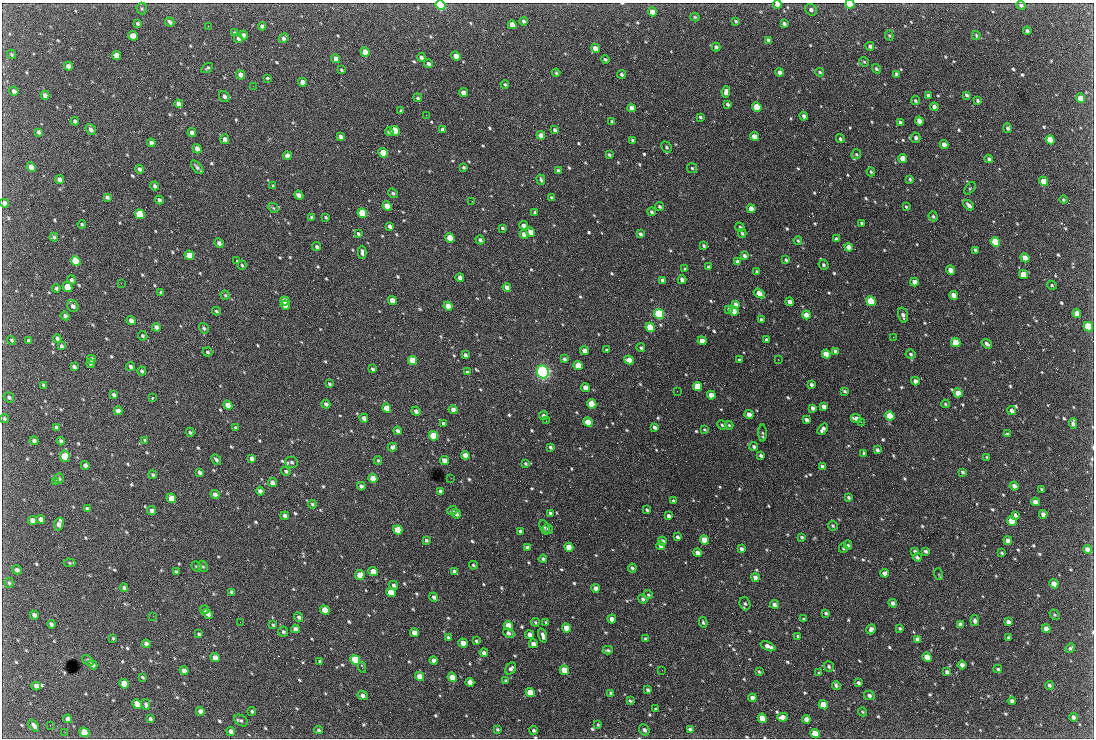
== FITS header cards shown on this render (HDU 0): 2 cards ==
NAXIS1  =                 1092 /fastest changing axis
NAXIS2  =                  736 /next to fastest changing axis

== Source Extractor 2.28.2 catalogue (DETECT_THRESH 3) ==
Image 1092 x 736 px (HDU 0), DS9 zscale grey, 1 PNG px = 1 image px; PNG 1096 x 740 px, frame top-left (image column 1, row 736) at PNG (2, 3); each listed source drawn as its Kron ellipse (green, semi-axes under 4 px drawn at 4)
Background 2730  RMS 48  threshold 143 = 3 sigma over >= 5 px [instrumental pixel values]
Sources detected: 757; of the 757, the 500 brightest by FLUX_AUTO listed and drawn (257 fainter detections omitted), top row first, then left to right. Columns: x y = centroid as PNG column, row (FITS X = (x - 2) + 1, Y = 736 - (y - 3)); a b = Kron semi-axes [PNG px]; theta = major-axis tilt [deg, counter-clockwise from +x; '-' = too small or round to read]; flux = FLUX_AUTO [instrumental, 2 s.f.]
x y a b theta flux
777 4 4 3 - 2.1e+04
850 4 4 3 - 6.9e+04
441 5 5 4 - 4.6e+05
1021 5 4 4 - 9.2e+03
142 8 6 5 - 4.7e+03
811 10 6 5 - 1.1e+04
652 12 4 4 - 2.8e+04
695 17 5 4 - 4.6e+03
524 21 4 3 - 7.7e+03
736 21 4 3 - 4.6e+03
170 22 5 3 - 8.8e+03
137 23 4 3 - 5.9e+03
784 24 4 3 - 8.4e+03
512 25 5 4 - 3.5e+04
208 26 2 2 - 5.1e+03
262 26 4 4 - 1.0e+04
1027 31 4 3 - 9.8e+03
234 33 4 3 - 4.4e+03
244 35 4 4 - 1.6e+04
976 35 4 3 - 4.0e+03
133 36 5 4 - 5.2e+04
889 36 5 4 - 4.1e+03
238 38 5 4 - 1.1e+04
284 38 5 4 - 1.2e+04
768 40 4 3 - 7.6e+03
870 46 4 4 - 7.7e+03
716 47 4 3 - 8.5e+03
595 48 4 4 - 2.5e+04
365 52 5 4 - 4.2e+04
11 54 5 4 - 5.8e+03
116 55 5 4 - 3.2e+04
456 56 5 4 - 2.8e+04
421 57 4 3 - 9.9e+03
336 59 4 4 - 2.3e+04
605 59 4 3 - 5.8e+03
864 62 5 4 - 4.7e+03
428 64 4 4 - 9.3e+03
68 66 4 4 - 1.8e+04
207 68 6 3 32 4.6e+03
876 69 5 4 - 5.9e+03
341 70 4 3 - 3.9e+03
780 72 4 3 - 1.3e+04
820 72 4 3 - 4.7e+03
556 73 4 3 - 4.8e+03
621 74 4 3 - 5.9e+03
897 74 4 3 - 7.4e+03
241 75 5 4 - 2.3e+04
267 78 3 3 - 1.4e+04
302 82 4 4 - 2.0e+04
505 84 4 3 - 4.2e+03
253 86 2 2 - 1.9e+04
14 91 5 4 - 1.4e+04
726 92 6 4 82 1.4e+04
463 93 4 4 - 2.3e+04
45 95 4 4 - 1.4e+04
928 95 4 3 - 8.0e+03
967 95 3 3 - 6.1e+03
224 96 6 5 - 1.1e+04
418 98 4 4 - 5.2e+03
1080 98 5 4 - 3.4e+04
915 101 4 3 - 5.6e+03
978 101 4 3 - 5.7e+03
179 104 4 4 - 1.8e+04
728 104 4 3 - 6.1e+03
757 107 5 4 - 1.2e+05
934 107 4 3 - 1.1e+04
631 108 4 4 - 1.6e+04
401 111 4 3 - 4.0e+03
426 115 2 2 - 1.1e+04
804 116 4 3 - 1.2e+04
700 117 4 3 - 4.7e+03
75 121 4 3 - 8.4e+03
919 121 4 4 - 2.1e+04
612 122 3 3 - 6.1e+03
900 123 4 3 - 9.0e+03
1008 128 5 4 - 6.6e+03
91 129 6 4 -55 1.1e+04
443 129 4 3 - 8.9e+03
555 130 4 3 - 8.6e+03
395 131 5 4 - 1.3e+05
39 132 4 3 - 7.3e+03
389 132 4 3 - 9.0e+03
192 133 4 4 - 1.5e+04
541 135 4 4 - 2.7e+04
340 136 4 4 - 1.1e+04
754 136 4 4 - 2.7e+04
916 138 5 4 - 7.3e+03
225 139 5 4 - 1.6e+04
840 139 5 4 - 6.3e+03
632 140 4 3 - 4.9e+03
1050 140 5 4 - 8.4e+04
151 143 4 4 - 1.4e+04
944 144 4 4 - 2.2e+04
666 147 6 4 -50 5.7e+03
197 149 5 4 - 1.9e+04
383 153 5 4 - 1.2e+05
856 154 5 4 - 4.2e+03
609 155 3 2 - 4.5e+03
287 156 4 4 - 2.0e+04
903 158 4 4 - 4.6e+04
989 159 4 3 - 7.3e+03
31 167 5 4 - 2.8e+04
197 167 8 4 -49 8.5e+03
464 167 3 3 - 5.3e+03
692 168 5 5 - 4.6e+03
139 169 4 3 - 7.7e+03
558 170 4 3 - 6.1e+03
871 172 4 3 - 5.0e+03
910 179 3 3 - 4.2e+03
59 180 5 4 - 1.6e+04
541 180 5 3 - 6.5e+03
1044 181 5 4 - 6.5e+04
155 186 4 3 - 7.7e+03
273 186 3 3 - 4.2e+03
970 188 7 3 53 4.1e+03
393 193 5 4 - 6.0e+03
299 195 5 4 - 1.7e+04
107 197 4 4 - 7.9e+03
551 197 3 3 - 4.9e+03
159 200 4 3 - 9.6e+03
1063 200 4 4 - 4.3e+03
472 201 2 2 - 7.8e+03
4 203 5 4 - 1.5e+04
969 205 6 3 -44 1.3e+04
387 206 5 4 - 4.6e+04
659 207 4 3 - 5.7e+03
906 207 3 2 - 3.9e+03
273 208 6 4 -45 4.5e+03
751 209 4 4 - 3.4e+04
535 212 3 3 - 7.1e+03
651 212 4 4 - 6.8e+03
362 213 5 4 - 2.1e+05
140 214 5 4 - 1.7e+05
933 216 5 4 - 6.0e+03
311 217 3 3 - 4.8e+03
326 217 3 3 - 3.9e+03
862 223 4 3 - 8.7e+03
82 224 4 3 - 4.6e+03
524 225 4 4 - 1.3e+04
390 226 4 3 - 9.5e+03
740 227 5 4 - 5.6e+03
502 228 3 3 - 4.7e+03
530 232 5 4 - 2.2e+04
742 233 4 3 - 4.8e+03
358 234 4 3 - 5.5e+03
524 234 4 4 - 2.1e+04
640 234 4 3 - 8.0e+03
54 237 4 3 - 6.0e+03
450 238 5 4 - 7.0e+04
836 239 4 3 - 8.4e+03
480 240 5 4 - 7.3e+03
798 240 4 3 - 4.3e+03
995 242 5 4 - 2.1e+05
219 243 5 4 - 1.1e+04
704 246 4 3 - 5.4e+03
317 247 4 3 - 6.7e+03
849 247 4 4 - 2.2e+04
975 250 4 3 - 5.1e+03
362 252 6 3 90 1.0e+04
189 255 5 4 - 7.4e+04
744 256 4 3 - 8.8e+03
1025 258 5 4 - 3.6e+04
786 260 4 3 - 5.3e+03
76 261 5 4 - 2.5e+05
236 261 3 2 - 1.1e+05
737 261 4 3 - 6.1e+03
242 265 4 3 - 4.4e+03
823 265 5 4 - 5.7e+03
708 267 3 2 - 4.7e+03
685 269 4 4 - 4.1e+03
951 270 4 4 - 2.8e+04
757 272 4 3 - 5.2e+03
1023 274 5 4 - 7.7e+04
460 278 4 4 - 1.4e+04
72 280 5 4 - 7.2e+03
663 280 4 3 - 1.3e+04
682 280 4 3 - 1.3e+04
914 282 4 4 - 1.9e+04
121 283 2 2 - 9.2e+03
1052 285 5 4 - 4.3e+03
67 287 5 4 - 9.1e+04
507 287 4 4 - 1.6e+04
56 288 4 3 - 8.2e+03
161 292 3 3 - 4.9e+03
759 293 6 4 -35 3.0e+04
225 295 4 4 - 4.6e+03
954 295 4 4 - 2.9e+04
392 300 5 4 - 3.2e+04
285 301 5 4 - 5.7e+04
871 301 5 4 - 2.3e+05
790 302 4 4 - 2.0e+04
735 304 4 3 - 1.2e+04
285 305 5 4 - 6.2e+04
73 306 6 5 - 1.3e+04
448 306 5 4 - 3.8e+04
729 309 4 3 - 5.3e+03
216 311 4 3 - 5.5e+03
734 311 4 4 - 2.2e+04
1077 313 4 4 - 1.9e+04
659 314 5 4 - 5.2e+05
806 315 4 4 - 2.9e+04
903 315 7 4 -76 1.1e+04
65 316 4 4 - 8.4e+03
131 320 4 3 - 1.3e+04
761 320 4 3 - 6.4e+03
156 327 4 4 - 1.7e+04
650 327 5 4 - 1.4e+05
1088 327 5 4 - 1.9e+05
204 328 5 4 - 7.5e+03
143 336 5 4 - 5.7e+03
893 337 2 2 - 1.5e+04
57 338 4 4 - 7.6e+03
11 340 4 3 - 4.7e+03
767 340 4 3 - 9.4e+03
28 341 4 3 - 6.2e+03
702 341 4 4 - 3.2e+04
956 342 5 4 - 8.2e+04
987 344 6 3 -35 9.9e+03
61 346 4 3 - 6.9e+03
641 348 4 3 - 5.1e+03
584 350 4 4 - 2.0e+04
607 350 4 3 - 6.2e+03
835 351 4 4 - 9.6e+03
207 352 5 4 - 5.9e+03
826 354 5 4 - 7.9e+04
911 354 5 4 - 5.5e+03
465 355 4 3 - 9.1e+03
91 359 4 4 - 1.1e+04
564 359 4 3 - 7.8e+03
778 359 2 2 - 1.2e+04
412 360 5 4 - 1.1e+05
629 360 5 4 - 2.8e+04
739 360 3 3 - 7.5e+03
90 363 4 3 - 5.0e+03
578 366 5 4 - 9.0e+04
74 367 4 3 - 8.6e+03
131 367 4 4 - 9.5e+03
373 369 4 3 - 6.4e+03
142 371 4 3 - 6.3e+03
468 372 4 3 - 1.3e+04
543 372 6 6 - 1.2e+06
915 381 4 4 - 1.7e+04
330 384 3 3 - 4.9e+03
811 384 4 3 - 7.7e+03
44 385 4 3 - 7.8e+03
585 387 4 4 - 2.4e+04
697 387 5 4 - 1.3e+05
677 391 2 2 - 5.8e+03
845 391 3 3 - 5.5e+03
958 393 5 4 - 3.7e+04
113 395 4 3 - 7.6e+03
711 395 4 4 - 3.0e+04
9 397 5 4 - 6.5e+03
152 398 3 3 - 6.7e+03
326 404 4 4 - 9.3e+03
592 404 5 4 - 1.0e+05
945 404 4 3 - 4.2e+03
228 405 5 4 - 3.6e+04
824 406 4 4 - 1.3e+04
387 408 5 4 - 4.9e+04
812 408 4 3 - 1.1e+04
453 410 4 4 - 1.7e+04
118 411 4 4 - 2.0e+04
416 411 5 4 - 1.1e+04
1012 411 4 4 - 1.2e+04
749 415 4 4 - 2.6e+04
543 416 4 3 - 9.2e+03
890 416 5 4 - 1.3e+05
4 418 4 4 - 4.6e+03
364 418 4 4 - 1.6e+04
856 418 5 4 - 2.0e+04
806 420 4 3 - 1.1e+04
546 421 2 2 - 6.7e+03
588 422 5 4 - 7.9e+04
861 422 3 2 - 5.6e+03
1073 423 5 4 - 1.0e+04
443 424 4 3 - 8.2e+03
722 425 5 4 - 4.6e+03
729 425 4 4 - 4.2e+03
654 427 4 3 - 9.2e+03
56 428 4 3 - 8.4e+03
235 428 3 3 - 4.3e+03
705 429 4 3 - 3.9e+03
823 429 6 4 51 1.3e+04
397 431 4 3 - 1.0e+04
190 432 5 3 - 4.5e+03
763 433 8 4 -89 5.6e+03
1007 434 4 4 - 4.3e+03
433 436 5 4 - 1.5e+05
145 440 3 2 - 4.0e+03
34 441 4 3 - 8.7e+03
61 441 4 3 - 7.9e+03
392 447 5 4 - 1.4e+04
550 447 4 3 - 6.2e+03
754 447 4 3 - 6.7e+03
877 450 4 3 - 8.0e+03
864 453 4 3 - 5.8e+03
465 455 4 4 - 2.6e+04
761 455 4 3 - 8.0e+03
65 456 6 5 - 1.4e+05
987 457 3 2 - 3.9e+03
252 458 4 4 - 1.1e+04
216 460 5 3 - 7.2e+03
378 460 4 3 - 4.1e+03
444 461 4 4 - 2.6e+04
292 462 6 5 - 7.7e+03
526 463 4 4 - 4.9e+03
85 465 4 4 - 1.2e+04
823 466 4 3 - 1.1e+04
286 471 5 4 - 6.6e+03
200 472 4 3 - 1.0e+04
962 472 3 3 - 5.9e+03
153 475 4 4 - 5.6e+03
373 478 5 4 - 4.0e+04
451 478 3 2 - 5.1e+03
59 479 5 5 - 4.9e+03
56 482 4 3 - 4.2e+03
272 483 5 4 - 1.8e+04
361 486 4 3 - 1.0e+04
1014 486 4 4 - 1.5e+04
1042 489 4 2 - 4.0e+03
260 491 4 4 - 1.3e+04
440 491 4 3 - 7.2e+03
215 494 4 4 - 1.5e+04
848 497 3 3 - 5.6e+03
171 498 5 4 - 7.2e+04
674 501 4 3 - 7.7e+03
1035 502 4 4 - 1.9e+04
312 504 4 3 - 5.5e+03
87 509 4 3 - 7.9e+03
647 510 4 3 - 5.5e+03
152 511 4 4 - 1.9e+04
452 511 5 4 - 4.4e+03
550 513 3 3 - 6.6e+03
456 514 5 4 - 9.7e+03
1043 514 4 4 - 1.6e+04
1015 515 4 3 - 8.5e+03
285 516 4 3 - 9.3e+03
668 516 4 3 - 1.1e+04
41 519 4 4 - 2.0e+04
33 520 5 4 - 2.3e+04
1012 521 5 4 - 1.0e+05
59 524 6 4 75 2.4e+04
833 526 5 4 - 5.1e+03
544 527 8 4 -68 5.0e+03
548 529 5 4 - 5.3e+03
398 530 5 4 - 1.0e+05
520 531 3 3 - 3.9e+03
678 537 3 3 - 7.7e+03
802 537 4 3 - 5.0e+03
426 540 4 3 - 5.3e+03
704 540 5 4 - 5.3e+04
662 541 4 3 - 1.4e+04
1008 541 4 4 - 2.1e+04
848 545 5 4 - 4.7e+03
661 546 4 4 - 1.8e+04
527 547 4 3 - 1.1e+04
569 547 5 4 - 6.5e+04
843 548 5 4 - 3.9e+03
741 549 4 3 - 9.5e+03
1087 549 4 4 - 1.5e+04
915 551 3 3 - 5.4e+03
925 551 4 3 - 7.4e+03
698 553 4 4 - 1.9e+04
1002 553 3 3 - 4.6e+03
917 557 4 3 - 6.4e+03
543 559 4 3 - 7.7e+03
69 563 6 3 -3 4.9e+03
473 565 4 3 - 4.8e+03
197 566 5 4 - 5.9e+03
203 566 6 4 -65 5.1e+03
632 568 4 3 - 6.0e+03
17 570 5 4 - 1.1e+04
454 571 4 3 - 6.0e+03
176 572 4 3 - 6.8e+03
373 572 5 4 - 4.9e+04
885 573 4 4 - 1.7e+04
938 574 6 4 -71 4.8e+03
360 575 5 5 - 4.5e+04
755 578 4 4 - 1.7e+04
9 583 5 4 - 5.3e+03
1054 584 5 4 - 4.0e+04
394 585 4 4 - 7.9e+03
124 587 4 4 - 7.5e+03
595 588 4 4 - 1.6e+04
232 592 4 3 - 8.9e+03
391 592 5 4 - 8.2e+04
648 595 5 4 - 4.4e+03
434 597 4 4 - 1.0e+04
643 599 5 4 - 7.4e+03
893 603 4 3 - 1.1e+04
745 604 7 5 -72 7.5e+03
774 604 4 4 - 9.6e+03
204 610 4 4 - 4.9e+03
325 610 5 4 - 7.1e+04
826 613 4 3 - 6.1e+03
208 614 5 4 - 1.7e+04
34 615 4 4 - 1.2e+04
1054 615 6 4 -53 4.3e+03
153 616 2 2 - 1.0e+04
299 617 5 4 - 7.7e+03
612 619 4 4 - 2.0e+04
804 619 3 3 - 5.1e+03
975 621 5 4 - 9.2e+03
240 622 2 2 - 4.8e+03
535 622 4 4 - 4.3e+03
546 622 4 2 - 4.1e+03
703 622 5 3 - 4.6e+03
1008 622 4 3 - 1.3e+04
51 624 4 3 - 8.4e+03
960 624 4 4 - 8.8e+03
273 625 4 3 - 4.4e+03
508 626 5 4 - 9.1e+04
566 628 5 4 - 4.9e+04
900 628 4 3 - 5.0e+03
295 629 4 4 - 1.5e+04
871 629 5 4 - 1.1e+04
1046 629 4 4 - 2.3e+04
283 632 5 5 - 6.0e+03
414 633 4 4 - 2.5e+04
509 633 6 3 -25 1.1e+04
199 634 3 3 - 5.0e+03
529 635 4 4 - 1.7e+04
543 636 7 3 -73 1.3e+04
798 636 3 3 - 4.5e+03
448 637 4 3 - 5.2e+03
113 638 3 3 - 4.0e+03
1009 638 3 3 - 6.3e+03
645 639 4 3 - 6.3e+03
917 639 4 4 - 1.1e+04
476 641 3 3 - 4.4e+03
463 643 4 4 - 3.6e+04
146 644 4 3 - 1.2e+04
533 644 4 4 - 1.7e+04
768 646 8 3 -23 1.8e+04
1070 648 5 4 - 6.3e+03
608 650 5 3 - 5.5e+03
484 653 4 4 - 1.2e+04
927 657 5 4 - 6.4e+04
215 658 5 4 - 3.2e+04
88 660 6 4 -38 6.8e+03
355 660 5 4 - 2.6e+05
434 660 4 4 - 1.7e+04
320 661 3 3 - 6.2e+03
93 665 5 4 - 1.2e+04
962 665 4 4 - 1.5e+04
362 667 5 3 - 4.0e+03
829 667 5 4 - 5.9e+03
511 668 6 4 50 9.6e+03
998 669 4 3 - 4.6e+03
564 670 5 4 - 7.2e+04
662 670 2 2 - 6.0e+03
184 671 5 4 - 2.4e+04
759 672 4 2 - 4.2e+03
947 672 4 4 - 9.6e+03
819 673 3 3 - 5.4e+03
420 676 5 4 - 4.1e+04
143 677 4 3 - 3.9e+03
452 677 5 4 - 3.6e+04
506 681 4 3 - 5.5e+03
470 682 4 4 - 2.4e+04
858 683 4 3 - 6.5e+03
124 684 5 4 - 7.6e+04
1049 685 4 3 - 7.1e+03
36 686 4 4 - 2.0e+04
836 686 4 3 - 1.1e+04
648 690 4 3 - 6.7e+03
530 693 5 4 - 9.9e+04
611 693 4 3 - 4.8e+03
363 695 5 4 - 1.0e+04
869 695 5 4 - 9.4e+03
752 698 4 4 - 1.2e+04
630 701 4 3 - 4.6e+03
1012 701 4 4 - 1.1e+04
137 704 5 4 - 4.9e+04
146 704 5 4 - 8.7e+03
823 705 5 4 - 7.2e+04
656 709 3 3 - 4.3e+03
200 711 4 4 - 1.7e+04
252 711 4 4 - 5.1e+03
862 712 4 3 - 4.0e+03
782 717 5 4 - 1.9e+04
1073 717 4 3 - 9.4e+03
762 718 5 4 - 8.4e+04
68 719 4 4 - 1.6e+04
150 719 4 3 - 6.4e+03
806 719 4 4 - 1.9e+04
241 721 7 5 -32 6.8e+03
50 725 2 2 - 4.9e+03
598 725 3 3 - 4.1e+03
34 726 7 4 -53 1.5e+04
497 729 3 3 - 5.0e+03
690 729 4 3 - 9.7e+03
319 730 4 3 - 5.0e+03
534 730 4 3 - 6.5e+03
644 730 6 5 - 1.0e+04
231 731 4 4 - 1.4e+04
65 732 2 2 - 1.0e+04
84 732 5 4 - 1.0e+05
815 734 5 4 - 6.4e+04
At the frame edge (FLAGS 8, measured only in part): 4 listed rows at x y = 777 4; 850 4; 441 5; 4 203
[257 fainter detections neither listed nor drawn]